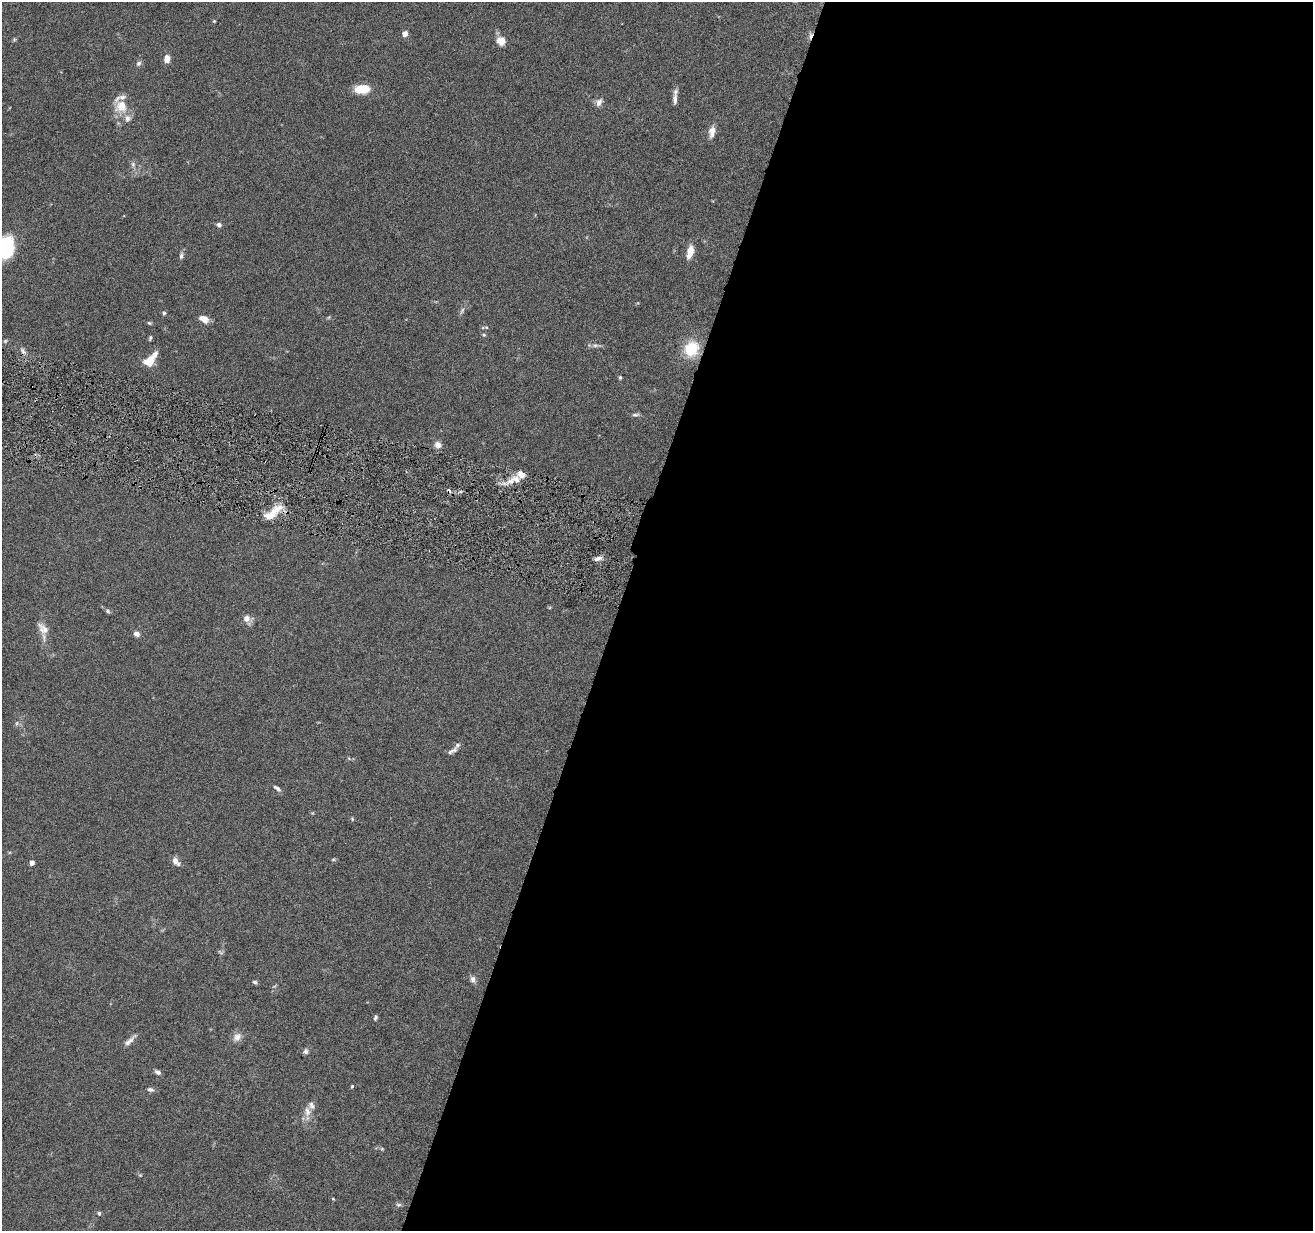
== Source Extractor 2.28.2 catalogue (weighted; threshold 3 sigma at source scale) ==
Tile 12 of 4 x 4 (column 4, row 3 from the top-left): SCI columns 3935-5245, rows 1484-2712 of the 5245 x 5297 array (HDU 1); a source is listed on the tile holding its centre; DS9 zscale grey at full resolution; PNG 1315 x 1233 px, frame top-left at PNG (2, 2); no overlay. Shown black and unused: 53% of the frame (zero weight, under 4 of 8 exposures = <1% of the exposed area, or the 3 px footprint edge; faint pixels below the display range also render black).
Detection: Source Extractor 2.28.2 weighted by HDU 2 'WHT'; one run over the whole footprint, this tile lists its part. Background 0.0769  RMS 0.0044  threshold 0.0181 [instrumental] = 3 sigma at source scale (4.09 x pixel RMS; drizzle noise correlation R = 1.36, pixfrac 0.8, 0.05/0.05 arcsec/px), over >= 5 px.
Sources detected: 70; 1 too faint to see at this stretch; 3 cosmic-ray / hot-pixel residue — not listed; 5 inside a brighter listed object's ellipse — not listed separately; the other 61 listed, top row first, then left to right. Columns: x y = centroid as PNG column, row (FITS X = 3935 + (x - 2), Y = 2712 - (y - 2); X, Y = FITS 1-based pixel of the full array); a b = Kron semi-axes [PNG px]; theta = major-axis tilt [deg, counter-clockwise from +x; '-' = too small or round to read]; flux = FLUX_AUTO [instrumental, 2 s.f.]
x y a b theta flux
214 21 4 4 - 0.39
405 34 4 4 - 4.1
14 39 6 4 1 0.49
501 41 11 10 - 3.6
167 59 8 6 81 2.9
139 63 7 6 - 0.99
362 89 15 8 4 8.9
675 100 17 6 -89 2.2
599 102 11 8 64 1.9
121 106 18 17 - 7.3
712 132 14 7 82 3.1
133 164 8 6 -71 1.1
219 225 6 5 - 1.1
6 247 25 17 83 24
690 252 17 8 74 4.4
181 256 10 5 81 1.1
462 311 11 4 65 1
164 313 5 4 - 0.75
329 317 6 3 71 0.44
204 319 11 7 -29 3.5
149 323 6 4 -21 0.54
486 327 5 3 - 0.37
484 335 5 4 - 0.55
150 338 7 4 75 0.64
5 341 6 4 45 0.51
595 345 8 5 -4 1.1
691 349 16 14 56 13
23 350 10 5 -56 1.3
150 360 18 8 48 7.4
620 377 5 4 - 0.62
635 415 10 5 3 0.98
438 445 8 8 - 2.4
516 479 12 9 -23 3.9
270 516 36 10 38 7.5
598 558 10 5 20 1.7
108 611 8 5 -29 0.75
246 618 8 8 - 2.6
43 629 18 11 -53 3.7
136 634 7 6 - 1.7
17 723 6 4 71 0.63
452 751 15 5 29 1.5
277 788 11 5 -36 1.2
352 819 5 4 - 0.46
333 859 6 4 1 0.48
176 861 11 6 -49 2.4
32 863 4 4 - 2.8
473 980 9 7 -69 1.6
255 982 7 4 -11 0.82
375 1017 7 5 77 0.82
237 1037 12 10 45 2.8
130 1040 18 5 43 2.1
306 1051 7 7 - 1
158 1072 7 5 -32 1.3
352 1086 5 4 - 0.47
150 1089 8 5 -8 1.2
307 1111 14 9 -80 3.3
382 1149 5 4 - 0.48
140 1175 4 4 - 0.41
333 1199 5 3 - 0.34
399 1205 7 5 1 0.83
99 1213 5 4 - 0.59
Isophote crosses this tile's border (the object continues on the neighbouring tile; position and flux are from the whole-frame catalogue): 1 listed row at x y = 6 247